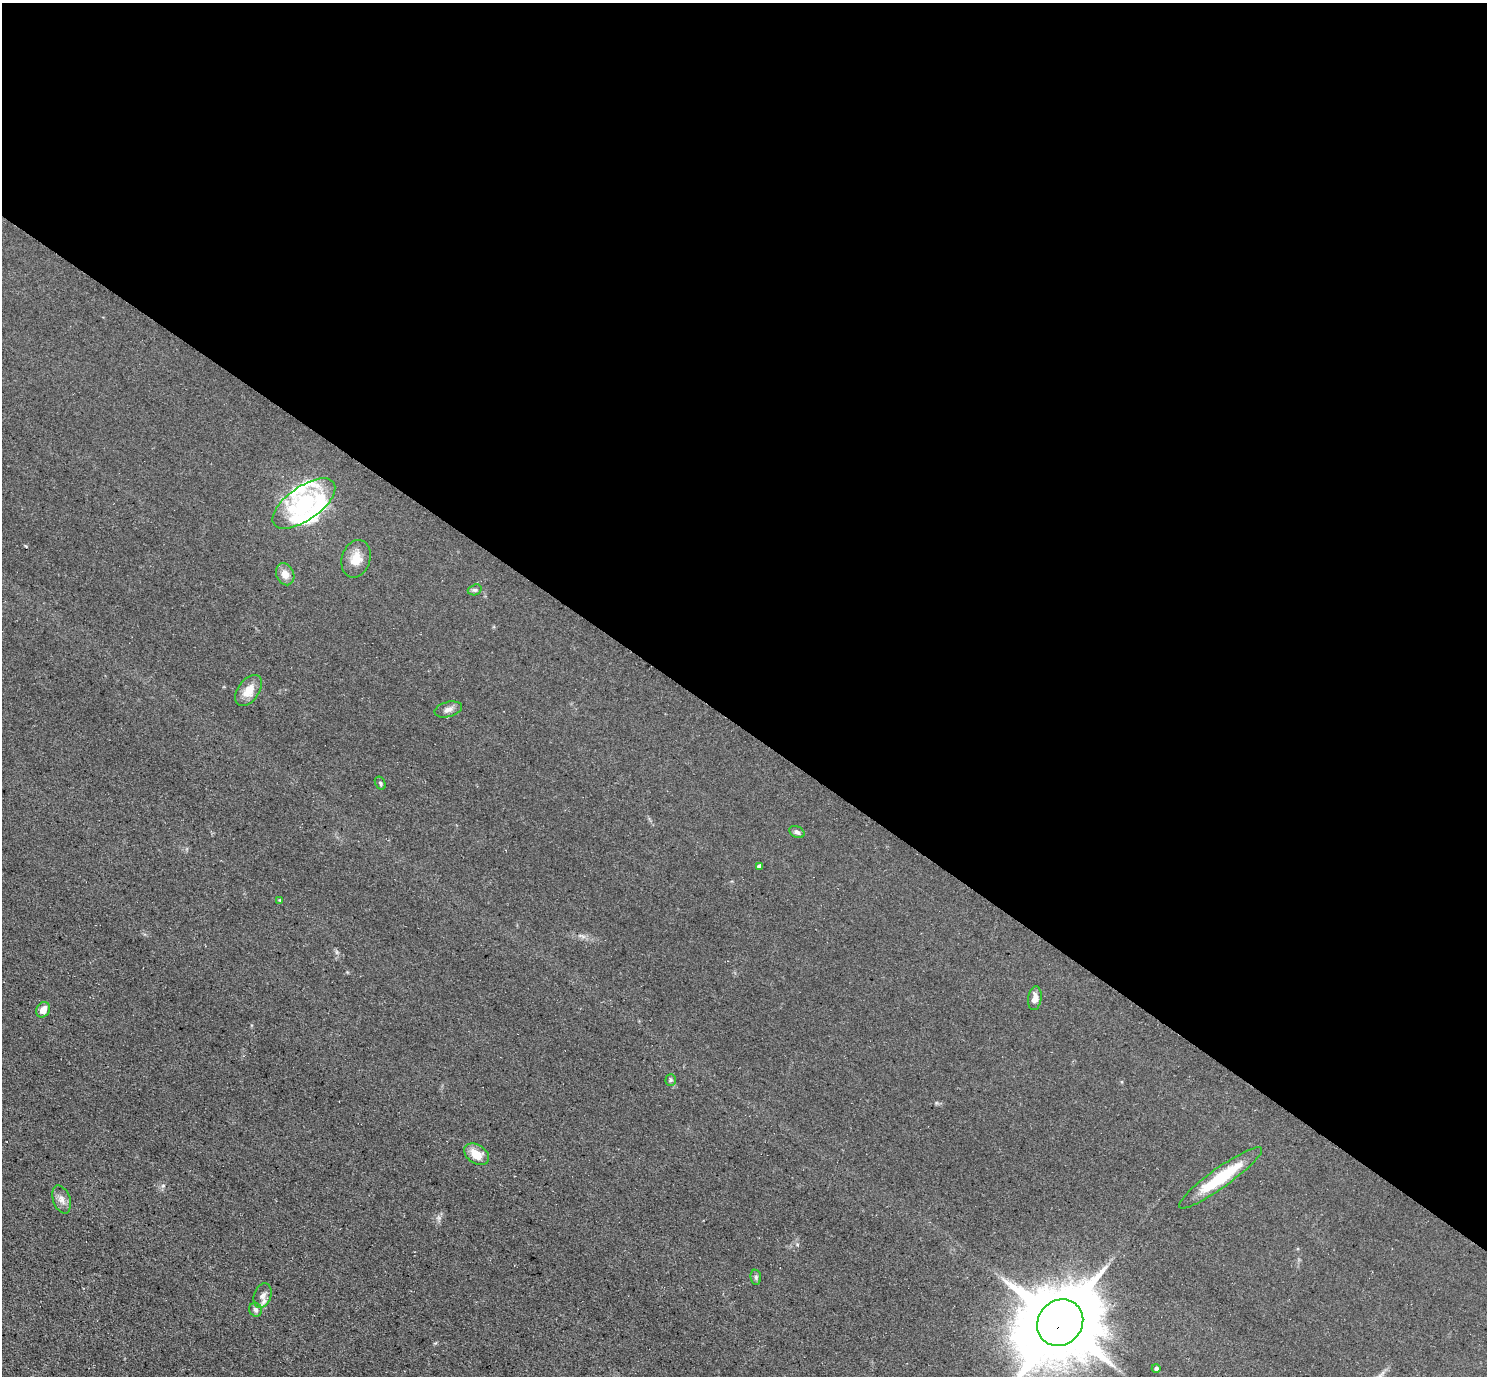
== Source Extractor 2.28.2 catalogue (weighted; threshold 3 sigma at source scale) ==
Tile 3 of 4 x 4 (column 3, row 1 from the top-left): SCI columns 2971-4455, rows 4276-5649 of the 5939 x 5943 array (HDU 1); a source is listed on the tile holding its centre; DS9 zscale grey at full resolution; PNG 1489 x 1378 px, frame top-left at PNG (2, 3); each listed source drawn as its Kron ellipse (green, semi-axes under 4 px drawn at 4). Shown black and unused: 53% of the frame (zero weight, under 3 of 5 exposures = <1% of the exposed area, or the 3 px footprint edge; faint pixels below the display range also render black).
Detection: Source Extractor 2.28.2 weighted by HDU 2 'WHT'; one run over the whole footprint, this tile lists its part. Background 0.0727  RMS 0.0089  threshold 0.0403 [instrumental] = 3 sigma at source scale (4.5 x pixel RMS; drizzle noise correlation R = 1.50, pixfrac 1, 0.05/0.05 arcsec/px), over >= 5 px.
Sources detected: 23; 2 inside a brighter listed object's ellipse — not listed separately; the other 21 listed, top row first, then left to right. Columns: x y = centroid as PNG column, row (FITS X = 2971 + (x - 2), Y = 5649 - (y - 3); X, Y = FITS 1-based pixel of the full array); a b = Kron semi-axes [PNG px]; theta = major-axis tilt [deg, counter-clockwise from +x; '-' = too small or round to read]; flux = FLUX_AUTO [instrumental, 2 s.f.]
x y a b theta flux
304 504 36 16 35 68
356 559 19 14 73 12
285 574 11 9 -65 7.7
475 590 7 5 18 1.8
249 690 17 10 54 13
448 709 14 7 14 4.5
380 783 7 4 -59 1.6
797 832 8 5 -26 2.9
759 866 4 4 - 2.5
280 900 4 4 - 0.77
1035 998 12 6 83 6
43 1010 8 6 57 7.3
671 1080 5 5 - 1.4
477 1154 14 9 -34 14
1221 1178 51 10 36 43
62 1200 14 8 -71 5.3
756 1277 7 5 -83 1.6
263 1296 13 8 72 4.9
256 1310 7 6 - 2.9
1060 1323 24 22 46 9500
1156 1368 4 4 - 2.1
Overlapping masked pixels (flux is a lower limit): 1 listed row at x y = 1060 1323
Isophote crosses this tile's border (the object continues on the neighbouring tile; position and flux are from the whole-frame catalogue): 1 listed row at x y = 1060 1323